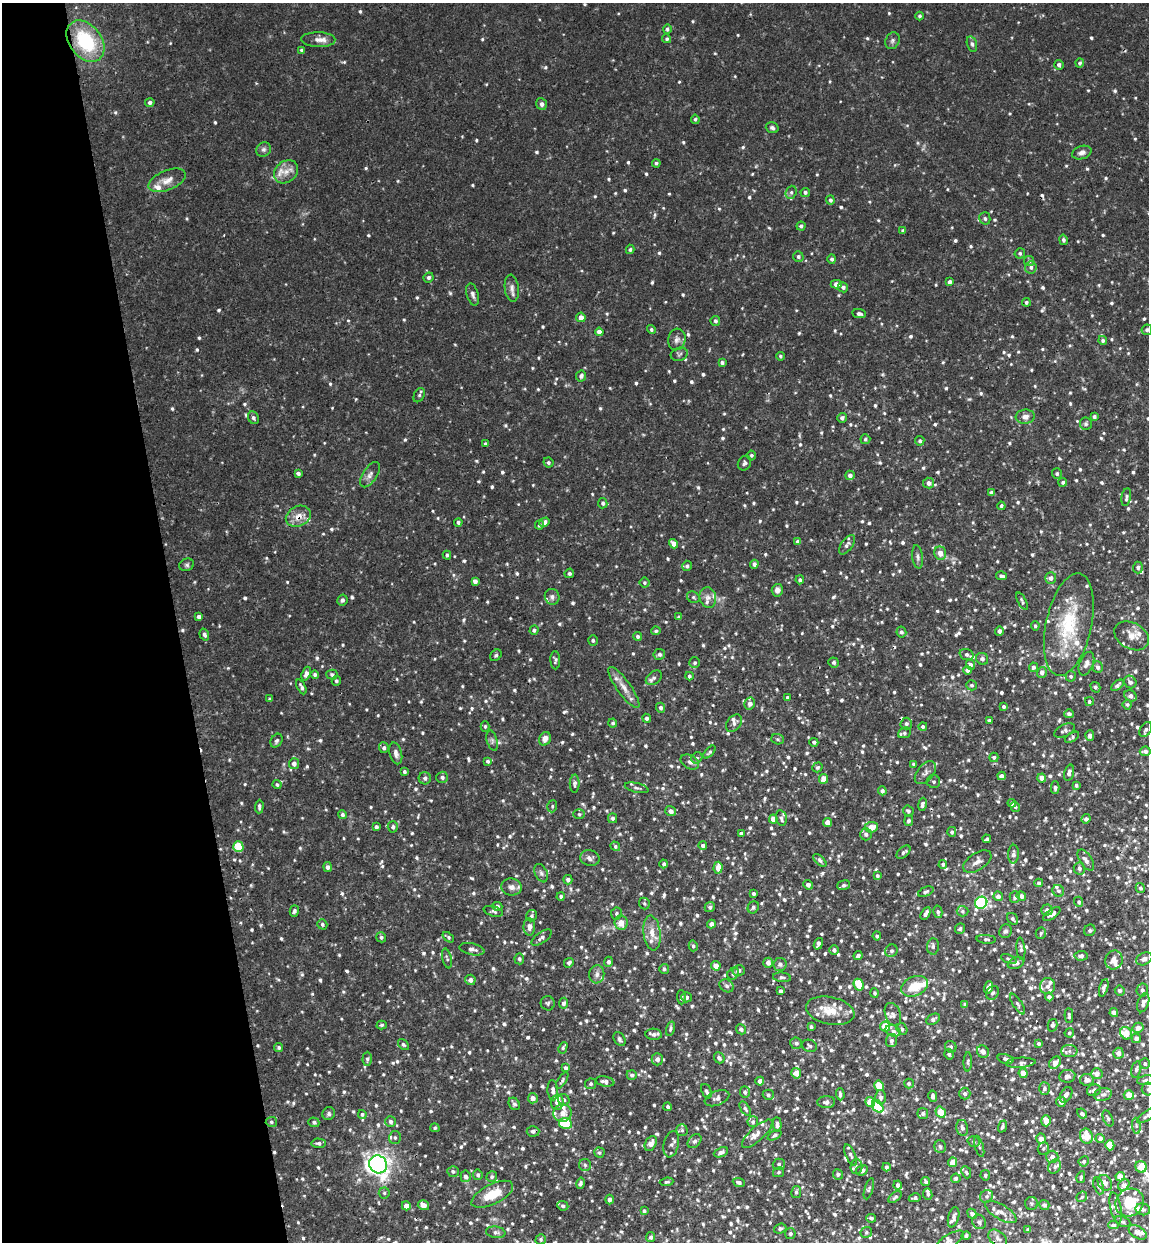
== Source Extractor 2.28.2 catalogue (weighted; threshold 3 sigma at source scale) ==
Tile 5 of 4 x 4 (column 1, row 2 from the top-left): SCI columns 156-1302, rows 2537-3776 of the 5012 x 5072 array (HDU 1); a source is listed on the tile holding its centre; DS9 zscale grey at full resolution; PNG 1151 x 1244 px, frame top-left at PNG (2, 3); each listed source drawn as its Kron ellipse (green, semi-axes under 4 px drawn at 4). Shown black and unused: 15% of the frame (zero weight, under 3 of 4 exposures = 6% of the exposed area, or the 3 px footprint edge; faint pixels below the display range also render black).
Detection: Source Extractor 2.28.2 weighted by HDU 2 'WHT'; one run over the whole footprint, this tile lists its part. Background 0.0283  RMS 0.0033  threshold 0.0147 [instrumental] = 3 sigma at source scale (4.5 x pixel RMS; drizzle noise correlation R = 1.50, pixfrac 1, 0.05/0.05 arcsec/px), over >= 5 px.
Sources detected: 1405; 7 cosmic-ray / hot-pixel residue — neither listed nor drawn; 65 inside a brighter listed object's ellipse — not listed separately; of the other 1333, all 500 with FLUX_AUTO >= 0.608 (the completeness limit of this list) listed and drawn (833 fainter detections not listed), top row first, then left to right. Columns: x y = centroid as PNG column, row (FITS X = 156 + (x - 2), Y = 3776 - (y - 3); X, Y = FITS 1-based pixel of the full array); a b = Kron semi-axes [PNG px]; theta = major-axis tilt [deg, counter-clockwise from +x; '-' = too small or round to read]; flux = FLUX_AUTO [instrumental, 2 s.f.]
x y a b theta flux
920 16 4 4 - 0.66
667 29 5 4 - 0.73
667 39 4 4 - 0.63
318 40 17 7 -1 2.4
85 41 23 16 -52 24
892 41 9 7 67 1
972 44 8 5 -75 0.85
302 50 4 4 - 0.68
1080 63 4 4 - 0.66
1059 65 5 5 - 1.1
150 102 5 4 - 0.98
542 104 6 5 - 1.1
695 119 4 4 - 0.69
772 128 6 5 - 0.8
264 149 8 7 - 0.96
1082 153 10 6 16 1.4
656 163 4 4 - 0.64
286 172 13 10 41 3.5
167 180 20 10 22 3.3
791 192 7 5 69 0.73
805 192 4 4 - 0.74
830 200 4 4 - 0.78
985 218 6 5 - 0.82
801 226 4 4 - 0.75
903 230 4 4 - 0.7
1063 240 5 4 - 0.79
630 249 5 4 - 0.64
1020 253 5 5 - 0.63
798 257 5 5 - 0.76
832 259 4 4 - 0.77
1029 261 5 5 - 0.67
1031 267 6 6 - 0.99
428 277 5 5 - 0.78
950 282 4 3 - 0.96
836 284 5 4 - 2
843 287 5 5 - 1.1
512 288 13 7 -83 1.7
473 294 11 6 -74 1.2
1026 302 4 4 - 0.64
859 314 7 4 -9 0.99
581 317 5 4 - 2.2
715 321 5 5 - 0.78
651 329 5 4 - 0.62
1147 330 5 5 - 0.79
599 332 4 4 - 2.1
677 339 11 8 76 1.6
1103 340 4 4 - 0.74
679 354 9 6 15 0.78
780 356 4 4 - 0.61
722 362 4 4 - 0.74
581 376 5 5 - 1.2
419 395 7 5 61 0.7
1025 417 9 7 7 1.8
1094 417 4 4 - 0.83
253 418 7 5 -59 0.9
842 418 5 4 - 1
1086 424 6 6 - 0.78
865 439 5 5 - 0.7
920 441 4 4 - 0.71
486 444 4 3 - 0.65
751 455 5 5 - 0.62
548 462 5 4 - 0.7
744 463 7 6 - 0.89
298 473 4 3 - 0.81
1057 474 5 5 - 0.76
370 475 14 7 57 1.7
850 475 5 4 - 1.4
1063 482 4 4 - 0.65
929 483 5 5 - 1.3
991 493 4 3 - 0.69
1126 497 9 5 80 0.84
603 503 5 4 - 0.77
1001 506 4 3 - 0.62
298 516 13 10 26 3.5
458 522 4 4 - 0.72
544 522 5 4 - 1.5
539 525 4 4 - 0.75
798 541 4 4 - 1.3
674 544 5 4 - 2.3
847 545 11 5 53 1.2
940 553 7 6 - 2.6
447 555 4 3 - 0.63
918 557 12 5 -83 1
754 564 4 4 - 1
187 565 7 6 - 0.74
687 566 5 5 - 0.72
1138 567 6 5 - 0.82
569 573 5 4 - 0.75
1001 576 5 3 - 0.81
1051 578 6 5 - 1.4
800 580 4 4 - 0.75
475 581 4 4 - 1.5
644 583 5 5 - 0.65
777 590 6 5 - 1.4
552 597 8 7 - 1.1
693 597 6 5 - 0.67
708 598 10 8 -77 1.9
342 600 6 5 - 0.9
1022 601 9 4 -63 0.68
199 617 4 4 - 1.1
679 617 4 4 - 0.62
1069 624 52 23 77 23
1035 626 5 4 - 0.61
534 630 5 4 - 0.78
656 631 5 4 - 0.63
999 631 5 4 - 1.1
901 632 5 5 - 0.95
204 634 6 4 -72 1.1
638 636 4 4 - 0.74
1132 636 18 13 -29 3.3
593 640 5 5 - 0.66
659 654 6 5 - 0.88
966 654 7 5 -18 1
496 655 6 5 - 0.68
982 659 6 5 - 1
555 660 9 5 -86 0.75
834 662 5 5 - 0.79
695 663 5 5 - 0.65
1086 664 12 7 68 1.7
970 665 5 4 - 0.99
1033 667 5 4 - 0.97
1098 667 6 5 - 1.1
967 670 4 4 - 1.2
1042 672 5 5 - 1.6
306 674 7 4 69 1.3
315 674 4 4 - 0.72
332 675 5 5 - 0.77
689 676 4 4 - 0.72
1071 676 5 5 - 0.76
654 678 9 6 37 1
336 681 5 4 - 0.67
1130 682 7 6 - 1.2
971 685 5 5 - 0.66
1117 685 7 4 39 0.88
301 687 8 4 -63 0.94
624 687 25 7 -55 3.2
1095 687 5 4 - 0.76
1131 696 6 5 - 1.5
787 697 4 4 - 0.74
270 699 3 3 - 0.63
1089 701 4 4 - 0.63
750 704 6 5 - 1.5
1127 704 5 4 - 0.62
1004 707 4 3 - 0.65
660 708 5 4 - 0.89
1069 714 5 4 - 0.76
647 718 4 4 - 0.98
989 720 4 3 - 0.73
613 723 4 4 - 0.65
734 723 9 6 51 1.1
906 724 6 6 - 0.84
485 726 5 4 - 0.63
923 727 4 4 - 0.7
1146 729 8 5 56 0.84
1064 731 11 6 27 1
904 733 6 5 - 0.8
1090 735 5 4 - 1.4
1072 737 8 4 31 0.65
545 739 7 5 61 2
778 739 6 5 - 0.63
276 741 7 5 57 0.82
492 741 10 5 -75 0.97
814 742 4 3 - 0.76
384 748 5 5 - 0.88
1145 751 5 4 - 1.2
710 752 8 4 46 0.61
396 753 11 6 -75 1.5
994 757 5 4 - 0.63
697 758 6 5 - 0.64
488 761 4 4 - 0.7
690 762 10 6 -31 1.3
294 764 5 5 - 1.6
913 764 4 4 - 0.65
817 767 5 4 - 0.62
404 772 4 4 - 0.71
925 773 13 8 50 1.7
1069 773 8 4 75 1.3
1001 776 4 4 - 1.5
442 777 6 5 - 1
425 778 6 6 - 1
1042 778 4 4 - 2.2
824 779 5 4 - 2.9
934 782 6 6 - 0.89
277 784 5 4 - 0.66
575 784 9 5 89 0.93
1076 785 3 3 - 0.62
636 788 12 4 -13 0.88
1055 788 6 4 -90 0.67
882 791 4 4 - 1.1
1012 803 4 4 - 0.81
922 804 7 4 80 1.1
552 806 6 5 - 0.61
259 807 7 4 88 0.79
1015 807 5 4 - 0.63
671 811 5 5 - 1.6
908 811 5 5 - 0.77
579 814 6 5 - 0.63
342 815 4 4 - 0.81
612 818 5 4 - 0.82
781 818 8 5 -80 1
773 819 4 4 - 2.4
1086 819 5 4 - 0.93
909 821 5 4 - 0.89
827 823 4 4 - 3.1
376 827 4 3 - 0.96
393 827 6 5 - 0.79
871 827 6 5 - 3.6
952 832 5 4 - 0.8
741 833 4 3 - 0.84
866 834 6 6 - 0.89
987 839 4 3 - 0.64
703 845 4 4 - 0.86
615 846 5 4 - 0.65
238 847 5 5 - 13
904 852 8 5 43 0.86
1013 854 9 5 87 1.2
590 858 10 8 -11 1.6
820 860 8 4 -44 0.83
1086 860 12 6 -56 1.6
977 862 16 8 33 2
664 864 4 4 - 0.71
943 864 4 4 - 0.65
327 867 5 4 - 1.2
718 868 6 4 85 2.9
1079 868 6 5 - 0.91
541 873 10 6 -66 0.94
877 876 4 4 - 0.69
568 880 5 4 - 1.2
1039 883 4 4 - 0.8
808 885 5 4 - 1.4
844 885 6 4 18 0.67
511 887 10 8 -9 1.9
1140 888 5 4 - 0.67
1058 891 6 5 - 0.79
926 892 8 4 22 0.69
753 894 4 3 - 0.83
561 896 4 4 - 0.76
998 896 5 4 - 1.5
1021 896 5 4 - 1.4
1015 897 6 5 - 0.86
1079 902 5 4 - 0.61
644 903 6 5 - 0.63
981 903 6 6 - 42
497 906 5 4 - 1
710 907 5 4 - 0.85
753 907 6 5 - 0.84
1047 910 6 5 - 1
294 911 6 4 74 0.76
493 911 10 5 -16 0.75
962 911 6 5 - 0.64
938 912 6 4 -77 0.79
616 913 6 5 - 0.64
926 913 7 4 59 1.4
1052 914 10 5 34 1.2
531 916 6 5 - 0.7
1013 919 6 5 - 0.69
621 923 7 6 - 3.3
322 924 5 4 - 0.67
711 924 4 4 - 1.5
529 927 9 5 -90 1.6
960 929 5 5 - 0.62
1090 930 6 5 - 0.69
1005 931 7 6 - 0.79
652 933 17 8 -83 3.5
1041 933 6 5 - 0.61
877 936 4 3 - 0.67
381 937 5 5 - 0.71
448 937 6 4 -39 0.69
542 938 12 5 35 1.2
986 939 10 4 -5 0.67
818 944 6 3 70 1.2
693 946 5 4 - 0.7
933 946 8 6 83 0.99
472 949 13 5 -12 1.5
1021 949 11 4 -84 0.8
834 950 5 4 - 1
891 951 6 6 - 0.76
858 956 4 3 - 0.86
1081 956 6 5 - 1.1
447 958 10 4 -77 0.72
519 959 5 4 - 0.81
1009 959 8 4 -22 0.65
1144 959 8 6 25 1.5
1114 960 9 8 - 2
608 962 5 4 - 1
569 963 5 4 - 0.94
768 963 5 5 - 1.6
1016 963 9 5 24 1.1
780 964 6 6 - 1
716 966 5 4 - 2.4
664 969 5 5 - 0.62
739 970 6 5 - 1
597 974 9 7 82 1.5
733 974 6 5 - 0.81
782 977 9 4 -6 0.89
470 980 5 5 - 1.4
859 985 6 5 - 8
727 986 7 6 - 0.96
915 986 14 9 22 6.6
1047 986 8 7 - 1.7
989 987 6 4 70 1.5
1104 988 9 4 74 1.1
1120 990 5 5 - 0.76
1142 990 6 5 - 1.1
780 991 3 3 - 0.75
875 993 5 4 - 0.63
993 993 7 6 - 0.9
681 997 7 3 -86 0.61
686 997 5 5 - 0.88
1049 997 4 4 - 1.2
548 1003 7 7 - 0.7
563 1003 5 4 - 0.93
1143 1003 10 5 71 1.4
965 1004 4 4 - 0.62
1018 1004 12 4 -57 0.83
830 1011 24 13 -12 6.5
1114 1013 4 4 - 1.6
893 1014 12 7 -69 1.8
1069 1016 7 3 -87 0.76
933 1019 7 5 32 0.96
382 1025 5 4 - 0.63
1052 1025 6 4 76 0.75
811 1027 4 3 - 0.68
885 1027 5 5 - 6.5
670 1028 7 4 74 0.73
1138 1028 5 5 - 1.5
741 1029 5 4 - 1
902 1029 6 5 - 0.84
893 1031 8 5 -19 1
1069 1033 5 4 - 0.62
1126 1033 6 5 - 4.8
654 1034 8 5 -4 1.4
1136 1038 4 4 - 1.2
620 1039 7 5 -58 0.83
892 1041 6 5 - 0.88
796 1043 6 5 - 0.98
403 1044 6 4 -50 0.61
1039 1044 4 3 - 0.72
809 1046 7 6 - 0.71
951 1047 6 5 - 0.88
279 1048 4 4 - 0.71
563 1048 6 4 63 0.69
1069 1051 8 6 0 0.97
983 1052 6 5 - 1.7
1118 1053 5 5 - 1.8
949 1054 5 4 - 0.67
719 1058 6 5 - 0.93
367 1059 7 4 88 0.66
657 1059 6 5 - 1.8
1006 1059 8 4 -13 0.91
968 1062 10 4 88 0.64
1021 1063 15 5 4 1.1
1055 1063 7 5 47 2.7
1145 1064 5 5 - 0.73
566 1068 4 3 - 0.96
1136 1069 8 5 76 0.88
796 1073 5 5 - 2.8
1023 1073 5 4 - 3.4
1097 1074 6 5 - 1.9
632 1075 5 4 - 0.87
1067 1076 8 6 10 1.6
562 1080 9 3 57 0.65
1087 1080 7 6 - 1.6
1145 1080 8 5 9 0.83
605 1081 9 5 -11 1.5
760 1081 4 4 - 1.3
909 1083 5 5 - 0.71
591 1084 5 5 - 0.63
879 1086 5 4 - 7.9
1044 1088 6 5 - 0.9
1148 1089 6 6 - 0.85
553 1090 10 5 -87 1.3
1094 1090 7 5 22 1.6
706 1091 7 4 -67 0.81
745 1092 6 5 - 0.8
840 1094 6 4 -87 0.86
965 1094 6 5 - 0.96
1103 1094 9 6 15 1.2
768 1095 5 5 - 0.86
1066 1095 8 5 59 1.1
1129 1095 5 4 - 4.9
933 1096 6 4 -80 0.95
881 1097 7 5 -90 1.3
533 1098 5 5 - 2
717 1098 13 7 20 1.5
564 1100 6 5 - 0.75
557 1102 7 6 - 2.5
826 1102 9 6 2 1.3
870 1102 5 5 - 6.5
1061 1102 5 5 - 1.6
514 1104 6 5 - 0.84
878 1106 7 5 -51 13
668 1107 4 3 - 0.71
745 1109 8 4 -55 0.73
941 1112 6 5 - 5.9
563 1113 9 8 - 2.9
923 1113 5 5 - 0.82
329 1114 6 6 - 0.77
362 1114 4 4 - 0.68
1082 1114 5 4 - 0.78
1147 1116 11 4 35 0.97
1108 1118 8 4 -66 0.76
1046 1121 6 5 - 3.8
271 1122 5 5 - 0.72
314 1122 5 5 - 0.75
390 1122 5 5 - 1
753 1122 5 5 - 0.76
565 1123 6 5 - 14
777 1125 7 4 -86 1.4
1136 1126 8 4 -82 0.65
1002 1127 6 3 68 0.63
435 1128 4 4 - 0.63
962 1128 8 6 -77 1.3
682 1130 5 5 - 0.61
533 1131 6 5 - 1
757 1134 19 7 42 2.5
775 1135 7 4 26 0.67
1086 1136 7 6 - 5.5
395 1137 6 6 - 0.81
1100 1138 4 4 - 2
1041 1139 5 4 - 2.5
695 1141 8 5 47 0.93
973 1141 6 5 - 0.62
318 1143 7 4 -3 0.91
651 1143 8 5 62 2.1
671 1144 13 7 77 1.6
1110 1145 5 4 - 7.2
979 1146 11 4 -74 0.71
940 1147 6 5 - 0.83
1043 1148 6 5 - 0.65
721 1152 7 4 23 1
599 1153 5 5 - 0.61
850 1155 11 5 -65 0.95
1052 1157 6 6 - 2
1084 1161 5 5 - 0.74
953 1162 5 4 - 3.2
378 1164 9 8 - 150
779 1164 6 5 - 0.81
585 1165 6 6 - 0.84
856 1167 7 6 - 0.81
886 1167 4 3 - 0.84
1055 1167 7 6 - 0.91
1141 1167 6 5 - 5.9
862 1170 6 5 - 1.1
453 1171 5 5 - 0.79
779 1172 6 4 30 0.63
966 1172 6 4 -67 0.7
838 1174 5 5 - 0.91
478 1175 5 4 - 0.68
985 1175 5 4 - 0.64
465 1176 6 5 - 1.1
492 1177 5 5 - 0.76
1081 1177 6 3 77 0.68
1120 1177 4 4 - 3.8
956 1178 5 4 - 0.64
667 1182 7 4 6 0.64
739 1182 6 4 -22 1
925 1182 4 3 - 0.67
581 1183 6 4 78 0.79
1105 1183 8 6 -54 1.7
898 1185 4 3 - 1
1124 1185 6 5 - 1.3
1099 1186 9 5 -71 0.71
869 1189 11 4 73 0.72
796 1192 6 5 - 0.74
384 1193 5 5 - 0.63
492 1194 23 10 26 8.2
928 1194 6 4 -82 0.71
987 1196 7 6 - 0.87
895 1197 8 4 39 0.8
1082 1197 6 4 44 0.68
915 1198 6 4 12 0.65
609 1200 5 4 - 1.2
1130 1202 15 13 36 8.9
1032 1203 6 6 - 0.73
423 1205 6 5 - 3.1
1044 1205 5 5 - 0.84
406 1206 4 4 - 2.1
563 1206 5 5 - 0.81
1116 1208 16 5 -79 1.4
1143 1209 7 5 -14 0.88
644 1211 4 3 - 0.68
1001 1212 18 7 -32 2.8
972 1214 5 4 - 1.1
954 1217 10 5 75 1.3
871 1218 5 4 - 0.84
1123 1221 8 5 -23 0.75
979 1222 7 6 - 1.2
1113 1225 5 4 - 0.69
780 1229 6 4 18 0.92
1028 1230 4 4 - 0.68
496 1232 10 6 -9 1
866 1232 6 5 - 0.61
1138 1232 10 6 -31 1.4
790 1233 5 5 - 0.82
966 1235 4 4 - 0.7
651 1237 5 4 - 0.84
998 1238 11 7 -41 1.3
541 1239 5 5 - 0.64
950 1240 15 6 31 1.9
Overlapping masked pixels (flux is a lower limit): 1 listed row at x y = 298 516
Isophote crosses this tile's border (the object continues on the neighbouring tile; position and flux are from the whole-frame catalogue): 4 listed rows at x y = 1148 1089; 1147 1116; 1130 1202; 950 1240